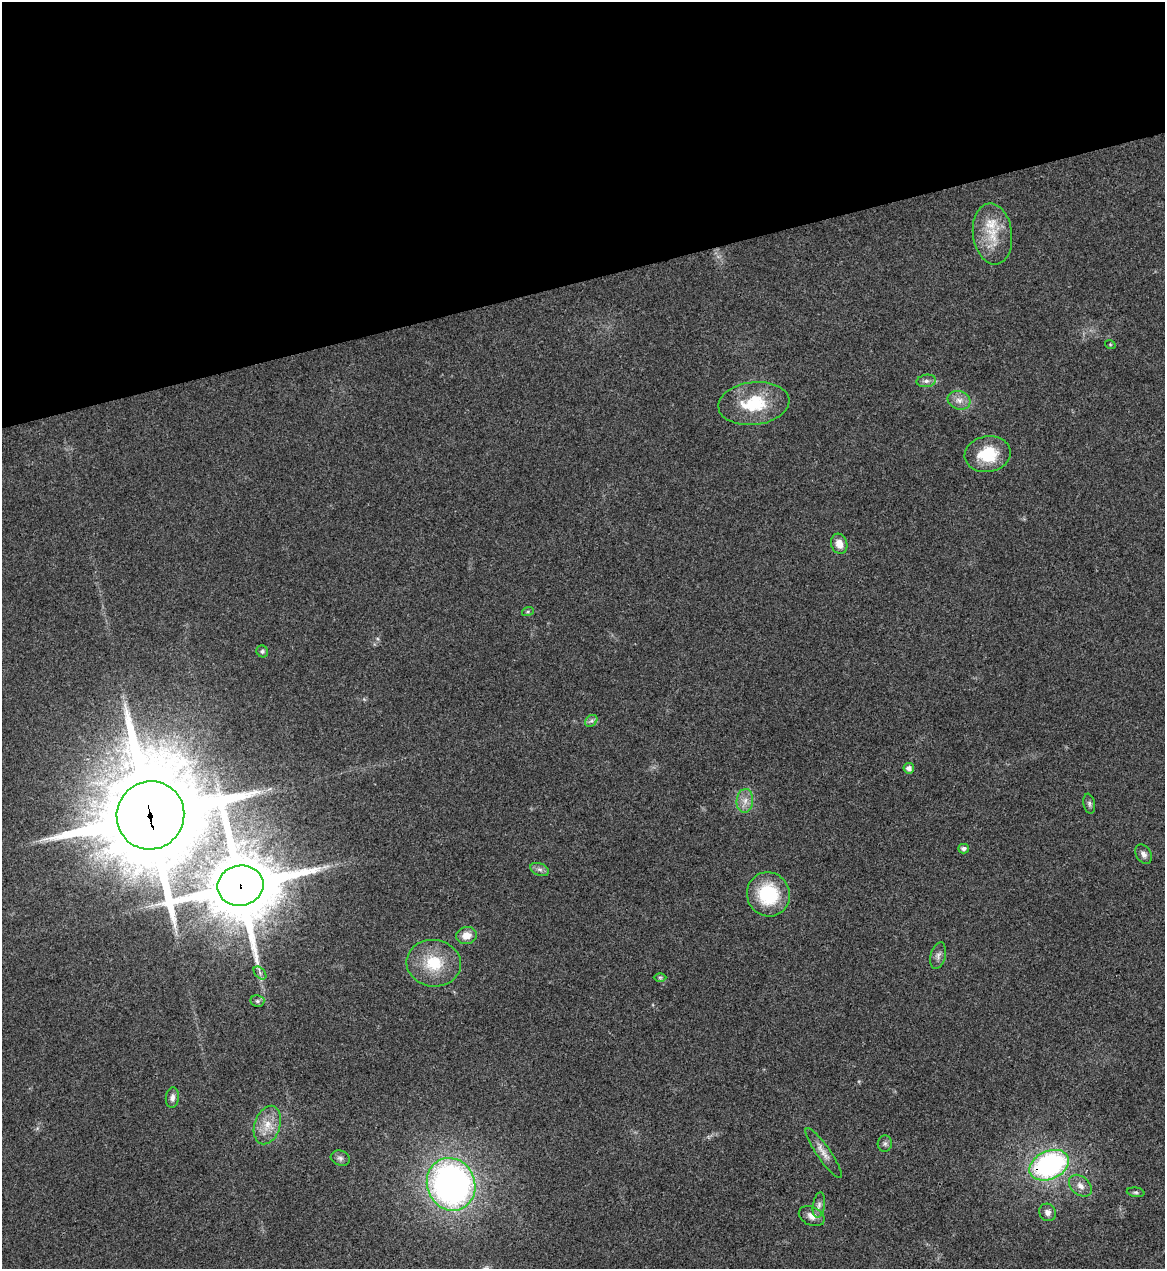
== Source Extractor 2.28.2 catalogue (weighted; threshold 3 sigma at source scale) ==
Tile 3 of 4 x 4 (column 3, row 1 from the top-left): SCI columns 2470-3632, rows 3804-5070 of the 5055 x 5071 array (HDU 1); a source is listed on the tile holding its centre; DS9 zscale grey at full resolution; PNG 1167 x 1271 px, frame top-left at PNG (2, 2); each listed source drawn as its Kron ellipse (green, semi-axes under 4 px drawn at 4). Shown black and unused: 22% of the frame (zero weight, under 3 of 4 exposures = <1% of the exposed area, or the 3 px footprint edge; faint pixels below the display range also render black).
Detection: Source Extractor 2.28.2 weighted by HDU 2 'WHT'; one run over the whole footprint, this tile lists its part. Background 0.0197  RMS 0.0042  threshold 0.0189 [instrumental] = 3 sigma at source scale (4.5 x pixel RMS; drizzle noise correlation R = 1.50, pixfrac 1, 0.05/0.05 arcsec/px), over >= 5 px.
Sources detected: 38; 1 inside a brighter listed object's ellipse — not listed separately; the other 37 listed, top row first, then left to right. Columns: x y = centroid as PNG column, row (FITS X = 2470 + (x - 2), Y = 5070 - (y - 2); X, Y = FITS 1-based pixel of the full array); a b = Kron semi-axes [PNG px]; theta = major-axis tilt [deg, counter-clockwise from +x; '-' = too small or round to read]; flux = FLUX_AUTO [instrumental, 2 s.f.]
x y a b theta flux
992 234 31 19 -82 14
1110 344 5 3 - 0.38
926 381 10 6 9 1.6
959 400 11 9 -18 3.2
754 404 36 21 7 21
988 454 23 18 9 16
839 544 10 8 -73 3.9
528 611 6 4 19 0.64
262 651 6 5 - 0.88
591 721 7 5 41 1.1
909 768 5 5 - 1.9
745 801 12 8 86 3.3
1089 804 10 5 -79 1.2
150 815 34 33 - 9200
964 849 5 4 - 1.4
1144 854 10 7 -55 1.9
540 869 10 6 -22 1.6
240 886 23 20 10 4000
768 894 22 21 - 26
466 936 10 8 11 4.4
938 956 13 7 76 2
434 963 27 23 -7 17
260 973 8 4 -46 1
660 977 6 4 0 0.65
257 1001 7 6 - 1.1
172 1098 10 6 84 1.8
267 1125 20 13 72 7.5
885 1144 8 7 - 1.3
824 1153 30 7 -55 3.9
340 1158 10 7 -18 1.5
1049 1165 21 14 24 82
451 1184 27 24 -67 180
1080 1186 13 9 -42 3.1
1136 1192 9 4 -8 0.83
819 1205 13 6 82 1.9
1048 1212 9 8 - 1.9
812 1216 13 9 -26 3.4
Overlapping masked pixels (flux is a lower limit): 3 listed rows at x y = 150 815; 240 886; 1049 1165